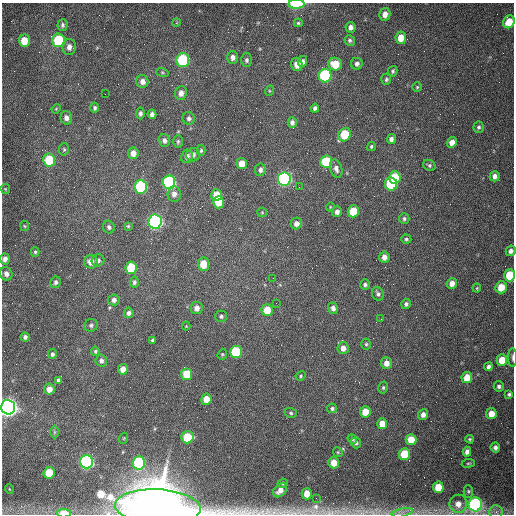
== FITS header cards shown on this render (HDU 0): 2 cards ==
NAXIS1  =                  512 /fastest changing axis
NAXIS2  =                  512 /next to fastest changing axis

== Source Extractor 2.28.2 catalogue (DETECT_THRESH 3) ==
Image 512 x 512 px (HDU 0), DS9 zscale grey, 1 PNG px = 1 image px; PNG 516 x 516 px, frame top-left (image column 1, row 512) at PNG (2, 3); each listed source drawn as its Kron ellipse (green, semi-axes under 4 px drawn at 4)
Background 1540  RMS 24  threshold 71.3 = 3 sigma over >= 5 px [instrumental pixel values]
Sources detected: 164; all 164 listed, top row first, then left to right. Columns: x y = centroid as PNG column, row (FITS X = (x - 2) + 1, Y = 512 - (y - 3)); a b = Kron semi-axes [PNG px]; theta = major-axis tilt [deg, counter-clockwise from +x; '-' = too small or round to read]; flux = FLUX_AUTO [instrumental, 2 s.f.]
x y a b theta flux
296 4 8 4 2 8.5e+04
385 14 6 5 - 1.1e+04
509 22 7 5 59 2.4e+04
176 23 4 3 - 1.4e+03
298 23 4 4 - 2.3e+03
63 25 6 5 - 3.7e+03
350 27 5 5 - 6.4e+03
401 38 6 5 - 2.3e+04
58 40 7 6 - 9.8e+04
350 40 5 5 - 3.2e+03
24 41 6 5 - 2.5e+04
69 47 8 7 - 8.5e+03
233 57 6 5 - 7.4e+03
183 60 7 6 - 1.3e+05
247 60 6 5 - 3.8e+03
302 61 5 4 - 6.7e+03
297 64 7 5 -71 1.2e+04
335 64 7 6 - 3.2e+04
357 64 6 5 - 5.4e+03
393 71 5 4 - 2.8e+03
162 72 6 4 -18 2.2e+03
325 76 7 6 - 2.0e+05
386 79 6 5 - 2.9e+03
142 81 6 6 - 8.3e+03
417 87 5 5 - 2.0e+03
269 91 5 3 - 1.6e+03
181 93 7 6 - 8.6e+03
105 94 2 2 - 7.2e+02
95 108 5 4 - 3.6e+03
315 108 4 4 - 4.0e+03
56 109 5 4 - 1.6e+03
140 113 6 4 89 4.7e+03
152 114 4 4 - 5.3e+03
66 118 7 5 -74 6.8e+03
189 118 6 6 - 4.6e+03
292 122 5 4 - 5.1e+03
479 127 5 5 - 3.5e+03
345 135 7 6 - 6.0e+04
391 139 5 4 - 5.4e+03
164 140 6 5 - 5.3e+03
178 141 6 5 - 2.8e+03
452 142 5 4 - 1.0e+04
371 146 4 4 - 2.2e+03
64 149 6 5 - 2.7e+03
201 150 5 4 - 2.5e+03
133 153 6 5 - 1.1e+04
193 155 7 6 - 5.7e+03
187 156 6 6 - 7.0e+03
49 160 6 6 - 6.0e+04
326 162 6 6 - 8.6e+04
242 164 5 5 - 1.8e+04
429 165 6 5 - 3.1e+03
336 169 9 6 -74 7.0e+03
260 170 6 5 - 5.1e+03
495 176 5 5 - 6.7e+03
395 177 6 6 - 7.1e+04
284 179 7 6 - 4.4e+05
169 182 7 6 - 2.6e+05
391 184 7 6 - 1.2e+05
141 187 7 6 - 2.0e+05
299 187 2 2 - 1.0e+03
5 189 5 4 - 1.7e+03
174 194 7 6 - 8.7e+03
217 195 5 5 - 2.7e+04
219 202 6 5 - 3.3e+04
330 207 4 3 - 1.5e+03
353 211 6 5 - 4.6e+04
262 212 5 4 - 1.6e+03
337 212 5 5 - 7.4e+03
404 219 5 5 - 3.3e+03
155 221 7 6 - 5.4e+05
296 223 6 5 - 8.6e+03
25 226 5 4 - 1.8e+03
128 226 4 4 - 1.9e+03
109 227 6 5 - 4.4e+03
406 239 5 4 - 2.9e+03
511 251 5 5 - 6.6e+03
35 252 5 4 - 2.4e+03
384 257 5 5 - 9.3e+03
5 259 5 4 - 7.4e+03
98 260 6 6 - 4.8e+03
91 262 7 6 - 1.4e+04
203 264 7 5 -84 3.3e+04
131 268 6 5 - 6.7e+04
6 274 7 6 - 7.5e+03
510 275 6 5 - 5.5e+04
273 278 2 2 - 7.7e+02
56 282 6 5 - 4.3e+03
134 282 5 4 - 3.9e+03
452 283 5 5 - 1.1e+04
365 285 5 4 - 4.0e+03
501 287 6 5 - 2.8e+04
477 288 4 3 - 1.6e+03
378 294 7 6 - 4.5e+03
114 300 5 5 - 6.5e+03
276 303 2 2 - 1.0e+03
406 304 5 5 - 3.8e+03
197 308 6 6 - 9.3e+03
333 308 6 5 - 6.1e+03
267 310 6 5 - 3.2e+04
129 313 5 4 - 4.7e+03
221 316 6 5 - 3.5e+03
381 319 2 2 - 8.9e+02
91 325 7 6 - 3.7e+03
186 326 4 4 - 1.3e+03
25 337 4 4 - 4.9e+03
152 340 3 3 - 2.5e+03
366 344 5 5 - 2.6e+03
343 348 6 5 - 1.1e+04
95 351 4 4 - 2.5e+03
236 352 6 6 - 1.0e+05
52 354 5 4 - 3.8e+03
222 354 5 4 - 1.9e+03
513 358 9 3 -90 3.5e+03
502 360 5 5 - 2.8e+04
101 361 6 5 - 4.7e+03
386 363 6 5 - 1.3e+04
488 367 4 4 - 4.4e+03
123 369 5 5 - 1.4e+04
187 374 6 5 - 4.4e+04
301 376 5 4 - 2.3e+03
467 378 5 5 - 2.4e+04
59 380 4 4 - 3.9e+03
499 386 5 5 - 4.2e+03
383 388 6 4 76 2.6e+03
49 389 5 5 - 1.3e+04
509 394 4 4 - 2.7e+03
206 399 5 5 - 2.4e+04
8 407 7 7 - 1.2e+06
332 408 5 5 - 3.2e+03
365 412 5 5 - 2.5e+04
291 413 6 5 - 2.8e+03
491 414 5 5 - 1.9e+04
423 415 5 5 - 7.4e+03
382 424 5 5 - 2.0e+04
54 432 6 4 90 2.2e+03
187 437 6 6 - 6.0e+04
124 438 5 3 - 1.3e+03
352 439 5 4 - 2.8e+03
470 439 4 4 - 2.3e+03
411 440 5 5 - 2.7e+04
356 443 6 5 - 4.1e+03
495 447 5 4 - 5.1e+03
338 452 5 4 - 1.8e+03
467 452 5 4 - 7.2e+03
404 454 6 5 - 5.0e+04
86 462 6 6 - 4.1e+05
139 463 7 6 - 1.5e+05
334 463 5 5 - 2.1e+04
468 463 6 3 8 1.9e+03
49 473 6 5 - 4.1e+04
283 483 5 4 - 2.7e+03
438 487 5 5 - 3.2e+04
9 489 5 3 - 1.2e+03
280 490 8 5 43 1.2e+04
468 491 6 4 89 2.4e+03
307 494 5 5 - 1.9e+04
316 498 2 2 - 3.6e+03
458 504 9 9 - 1.5e+04
475 504 7 6 - 3.4e+05
158 507 43 17 -3 1.2e+07
496 512 7 6 - 5.6e+03
64 513 7 4 -2 2.9e+04
402 513 11 4 13 6.5e+03
At the frame edge (FLAGS 8, measured only in part): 9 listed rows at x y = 296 4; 509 22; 511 251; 510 275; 513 358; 8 407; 458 504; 158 507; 64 513